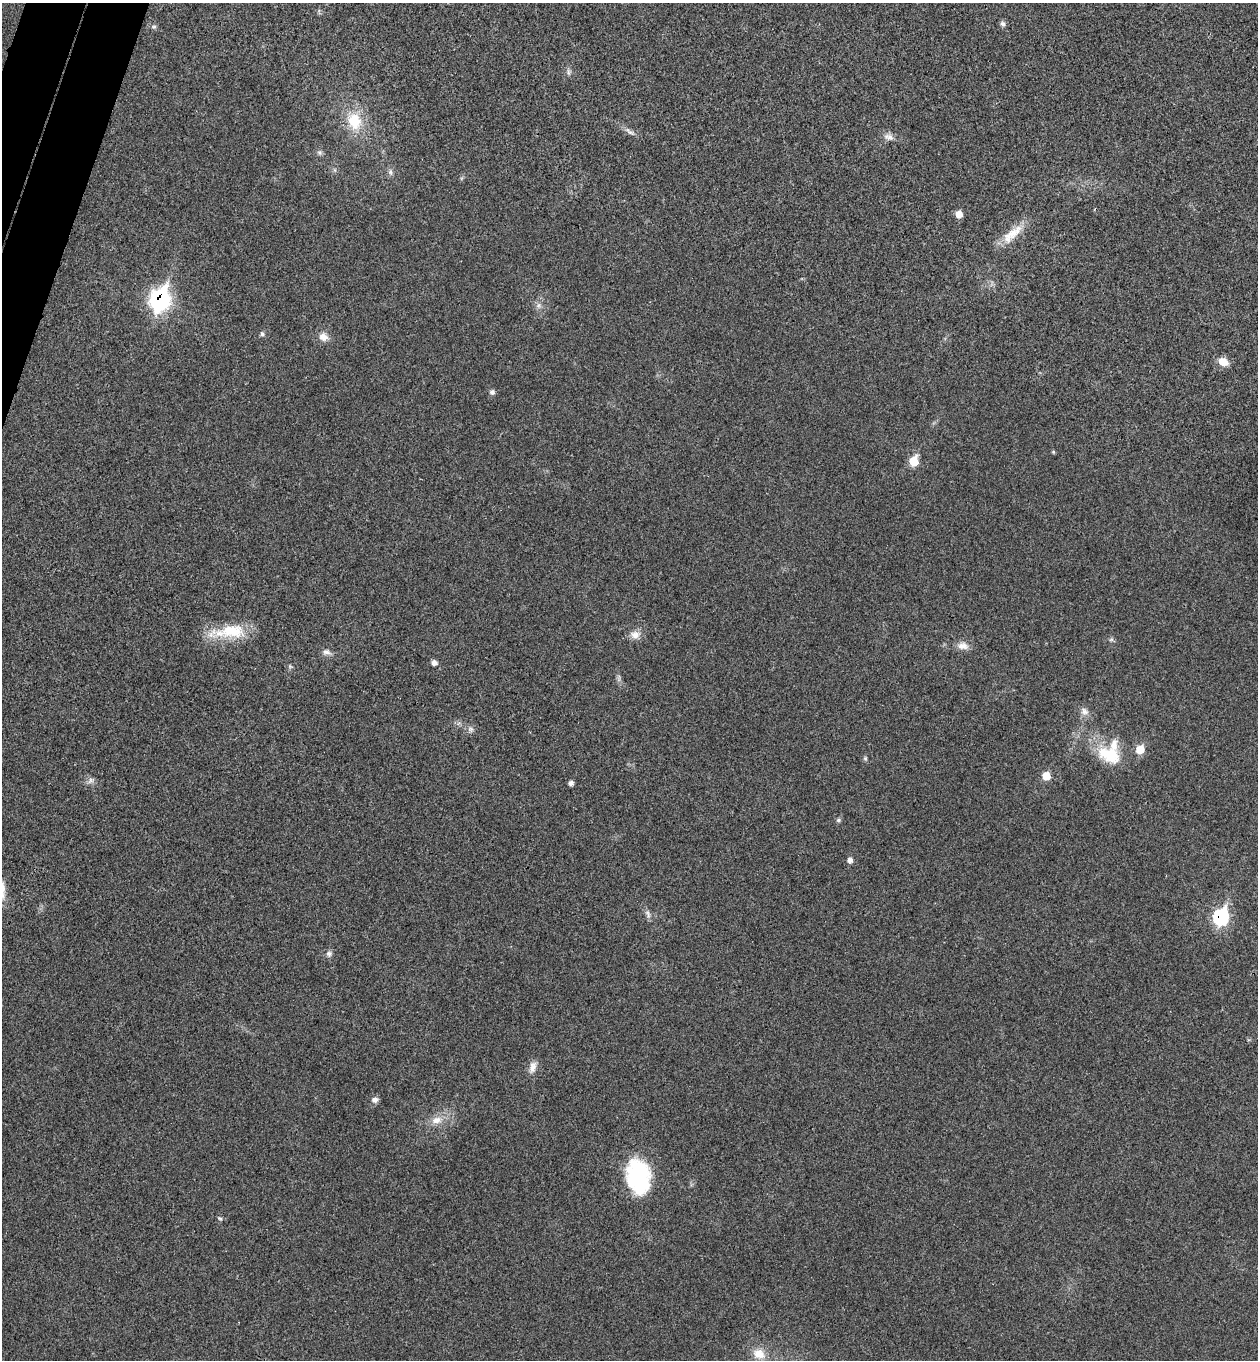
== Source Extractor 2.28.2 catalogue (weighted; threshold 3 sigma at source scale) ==
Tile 11 of 4 x 4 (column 3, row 3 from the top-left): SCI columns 2703-3958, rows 1387-2744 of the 5534 x 5489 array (HDU 1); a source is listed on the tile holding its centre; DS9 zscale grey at full resolution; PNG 1260 x 1362 px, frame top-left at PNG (2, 3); no overlay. Shown black and unused: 2% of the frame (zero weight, under 3 of 4 exposures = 6% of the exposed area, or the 3 px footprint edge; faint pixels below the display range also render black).
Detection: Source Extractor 2.28.2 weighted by HDU 2 'WHT'; one run over the whole footprint, this tile lists its part. Background 0.0414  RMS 0.0068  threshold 0.0308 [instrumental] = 3 sigma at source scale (4.5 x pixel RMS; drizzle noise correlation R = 1.50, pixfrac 1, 0.05/0.05 arcsec/px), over >= 5 px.
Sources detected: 44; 1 inside a brighter listed object's ellipse — not listed separately; the other 43 listed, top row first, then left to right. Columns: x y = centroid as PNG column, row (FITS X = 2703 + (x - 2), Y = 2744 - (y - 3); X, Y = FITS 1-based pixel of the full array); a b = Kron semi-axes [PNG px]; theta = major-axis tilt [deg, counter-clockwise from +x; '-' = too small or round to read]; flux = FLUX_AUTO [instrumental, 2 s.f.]
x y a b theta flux
1003 24 8 6 -43 1.9
154 27 6 4 0 1.1
569 72 8 4 -82 1.5
354 121 24 18 -74 22
630 132 17 4 -35 2.9
888 137 15 8 -15 3.9
319 153 7 4 -45 1.4
390 172 6 6 - 1.7
959 214 6 6 - 7.6
1012 234 36 11 40 14
160 300 12 10 70 170
538 305 7 4 89 1.8
262 334 7 5 -74 1.4
323 337 12 10 -23 5.5
1223 362 11 8 -25 7.9
492 392 7 6 - 1.9
1053 452 5 4 - 0.73
914 461 8 7 - 19
231 631 44 17 5 27
635 635 14 11 2 5.3
1111 639 7 4 1 1.2
963 646 15 10 -4 5.3
326 652 11 7 -9 2.9
434 663 7 6 - 2.6
1084 711 11 9 -47 4
1140 750 7 6 - 13
1109 755 33 19 -22 27
865 758 6 5 - 1
1046 776 7 7 - 9.9
90 781 10 7 46 2.4
571 783 5 5 - 2.1
838 820 6 5 - 1.2
850 860 6 5 - 2.7
2 888 20 11 84 8.8
648 914 13 5 -77 2.3
1221 917 10 7 73 88
329 954 8 8 - 2.2
533 1067 16 9 73 5
375 1100 9 8 - 2.6
436 1120 16 10 10 7.2
638 1176 38 25 -79 57
220 1218 7 4 -9 1
759 1354 17 13 -21 10
Overlapping masked pixels (flux is a lower limit): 2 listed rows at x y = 160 300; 1221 917
Isophote crosses this tile's border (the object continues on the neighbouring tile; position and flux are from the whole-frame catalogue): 1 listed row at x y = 2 888